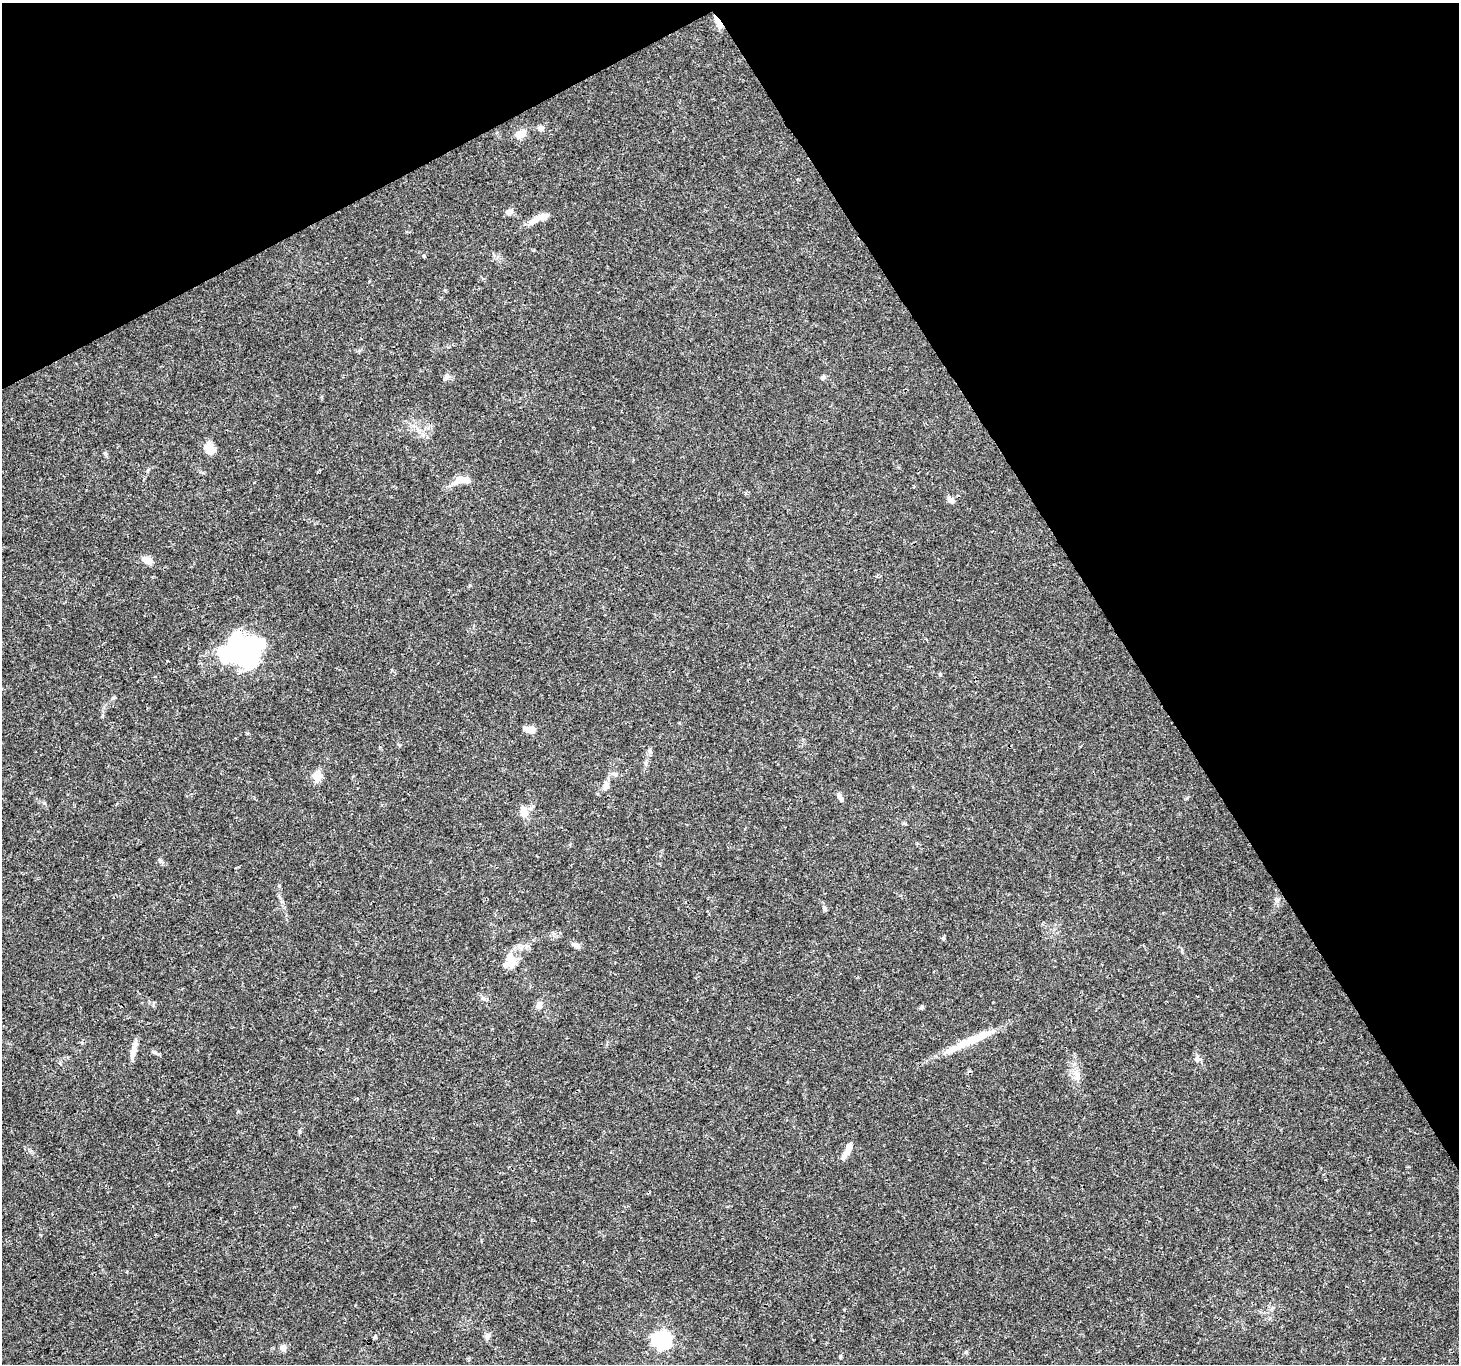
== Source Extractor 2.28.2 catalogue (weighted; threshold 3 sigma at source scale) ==
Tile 3 of 4 x 4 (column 3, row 1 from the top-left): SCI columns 2914-4370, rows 4195-5556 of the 5830 x 5727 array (HDU 1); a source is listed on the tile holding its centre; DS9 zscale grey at full resolution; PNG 1461 x 1366 px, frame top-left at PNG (2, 3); no overlay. Shown black and unused: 29% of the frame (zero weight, under 3 of 4 exposures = <1% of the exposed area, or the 3 px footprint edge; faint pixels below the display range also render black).
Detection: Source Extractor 2.28.2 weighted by HDU 2 'WHT'; one run over the whole footprint, this tile lists its part. Background 0.0247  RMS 0.002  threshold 0.00883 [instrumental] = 3 sigma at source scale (4.5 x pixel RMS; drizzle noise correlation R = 1.50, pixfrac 1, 0.0396/0.0396 arcsec/px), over >= 5 px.
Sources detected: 43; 3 inside a brighter object's white glare — not listed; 3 inside a brighter listed object's ellipse — not listed separately; the other 37 listed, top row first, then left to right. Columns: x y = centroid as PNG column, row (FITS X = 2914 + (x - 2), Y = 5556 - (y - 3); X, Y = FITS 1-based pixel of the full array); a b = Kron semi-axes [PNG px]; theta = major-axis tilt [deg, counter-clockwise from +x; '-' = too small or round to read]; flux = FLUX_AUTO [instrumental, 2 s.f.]
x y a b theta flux
718 22 15 5 -59 2.8
541 129 9 7 -23 0.6
520 134 15 9 24 2.2
509 212 7 7 - 1.1
542 217 23 8 15 1.8
424 256 4 4 - 0.19
446 377 7 4 -90 0.44
823 378 7 5 44 0.43
209 448 11 8 -62 4
462 479 27 8 26 2
951 500 10 7 -41 0.83
147 560 11 7 -31 1.9
243 650 38 32 28 29
531 730 11 7 -4 2
650 751 7 4 -71 0.35
645 763 8 3 -71 0.36
317 776 6 6 - 6.2
605 786 13 7 83 1.1
839 796 8 5 -62 0.64
524 812 13 8 -78 2.2
824 908 7 6 - 0.44
943 938 5 5 - 0.3
576 945 11 6 -29 0.84
510 962 20 14 84 3.5
483 998 7 4 -19 0.38
539 1005 9 7 74 0.98
922 1007 6 4 89 0.26
962 1045 57 9 25 6.2
133 1050 25 6 77 1.5
154 1052 6 5 - 0.34
1197 1059 12 5 82 0.61
1077 1076 11 8 79 1.2
847 1152 19 7 53 1.5
487 1336 9 7 67 0.73
375 1337 5 5 - 0.26
661 1340 8 7 - 58
283 1347 8 8 - 0.88
Overlapping masked pixels (flux is a lower limit): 1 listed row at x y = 718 22
Unlisted compact peaks at least as high as the median listed source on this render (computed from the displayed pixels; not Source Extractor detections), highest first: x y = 105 453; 1187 798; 300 1132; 44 803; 247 733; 1182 951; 160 860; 940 674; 470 585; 1277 901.